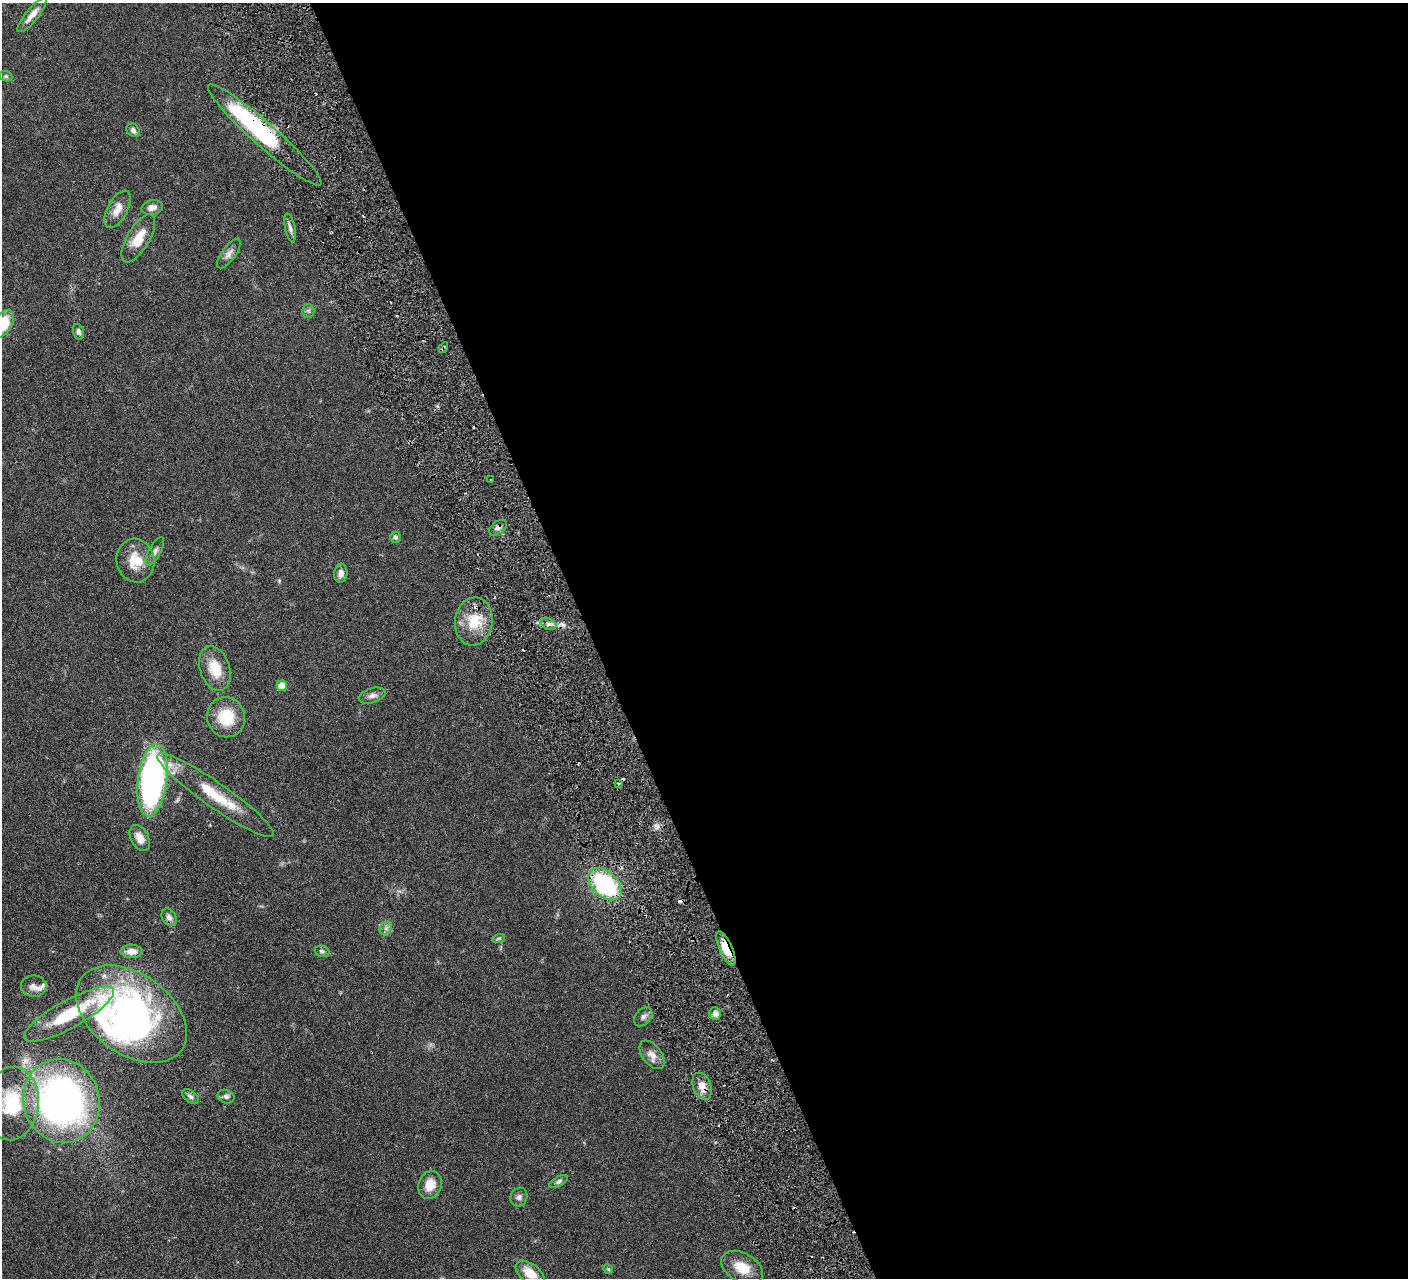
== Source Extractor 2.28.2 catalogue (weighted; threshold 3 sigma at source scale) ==
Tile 8 of 4 x 4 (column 4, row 2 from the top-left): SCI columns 4226-5631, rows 2859-4134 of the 5639 x 5584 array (HDU 1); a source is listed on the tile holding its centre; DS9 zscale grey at full resolution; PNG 1410 x 1280 px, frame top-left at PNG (2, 3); each listed source drawn as its Kron ellipse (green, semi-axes under 4 px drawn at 4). Shown black and unused: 58% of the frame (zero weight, under 3 of 6 exposures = <1% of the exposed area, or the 3 px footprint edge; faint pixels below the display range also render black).
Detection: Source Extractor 2.28.2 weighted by HDU 2 'WHT'; one run over the whole footprint, this tile lists its part. Background 0.0705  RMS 0.0033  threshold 0.0136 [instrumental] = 3 sigma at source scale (4.09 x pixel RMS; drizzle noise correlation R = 1.36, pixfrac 0.8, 0.05/0.05 arcsec/px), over >= 5 px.
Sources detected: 63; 3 inside a brighter object's white glare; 5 cosmic-ray / hot-pixel residue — neither listed nor drawn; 2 inside a brighter listed object's ellipse — not listed separately; the other 53 listed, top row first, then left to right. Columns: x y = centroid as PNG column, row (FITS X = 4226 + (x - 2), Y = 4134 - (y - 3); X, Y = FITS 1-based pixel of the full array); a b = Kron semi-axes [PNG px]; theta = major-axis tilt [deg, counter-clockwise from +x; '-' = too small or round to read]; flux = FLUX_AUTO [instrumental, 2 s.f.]
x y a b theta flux
32 15 21 6 51 2.6
6 76 7 5 -20 0.5
133 130 7 6 - 0.96
265 135 75 12 -41 38
152 207 11 7 11 1.7
118 209 20 10 61 3.3
290 228 14 5 -79 1.1
138 238 27 11 60 5.5
229 253 17 7 54 1.6
308 311 6 6 - 0.66
3 324 15 8 60 9.6
78 332 8 5 -74 0.93
443 348 6 2 59 0.45
490 480 3 2 - 0.3
498 528 10 6 37 1.2
395 537 5 5 - 0.64
155 551 16 6 62 1.3
136 561 22 19 -80 6.9
341 573 9 6 83 1.8
474 621 24 19 82 8.6
549 624 8 5 -25 1
215 668 23 15 -71 6.8
282 686 5 5 - 4.2
372 696 14 7 17 1.5
226 717 20 19 - 8.9
152 780 36 14 83 84
619 783 4 2 - 0.31
216 795 70 12 -35 14
140 838 14 8 -61 2.8
605 884 19 12 -43 31
169 917 9 7 -57 1.4
386 928 7 5 46 0.89
499 938 6 4 18 0.39
726 949 19 6 -66 5.4
131 951 11 6 -2 2.5
322 951 7 5 -18 0.61
34 986 13 10 -1 1.9
69 1014 51 14 29 16
132 1014 62 40 -36 90
715 1014 6 5 - 1.3
643 1017 11 7 51 1.1
652 1055 16 9 -52 2.3
702 1086 14 9 -69 2.8
190 1096 9 5 -38 0.99
226 1097 9 6 -22 0.88
62 1101 42 38 -73 120
12 1103 37 26 83 16
559 1182 10 5 28 0.72
430 1185 14 11 70 4.4
519 1197 10 8 62 1.1
742 1267 22 14 -29 6
608 1269 5 4 - 0.35
530 1273 16 9 -37 5.5
Overlapping masked pixels (flux is a lower limit): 5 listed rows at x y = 265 135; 443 348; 498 528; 726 949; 702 1086
Isophote crosses this tile's border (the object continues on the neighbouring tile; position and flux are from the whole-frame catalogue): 1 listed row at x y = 3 324